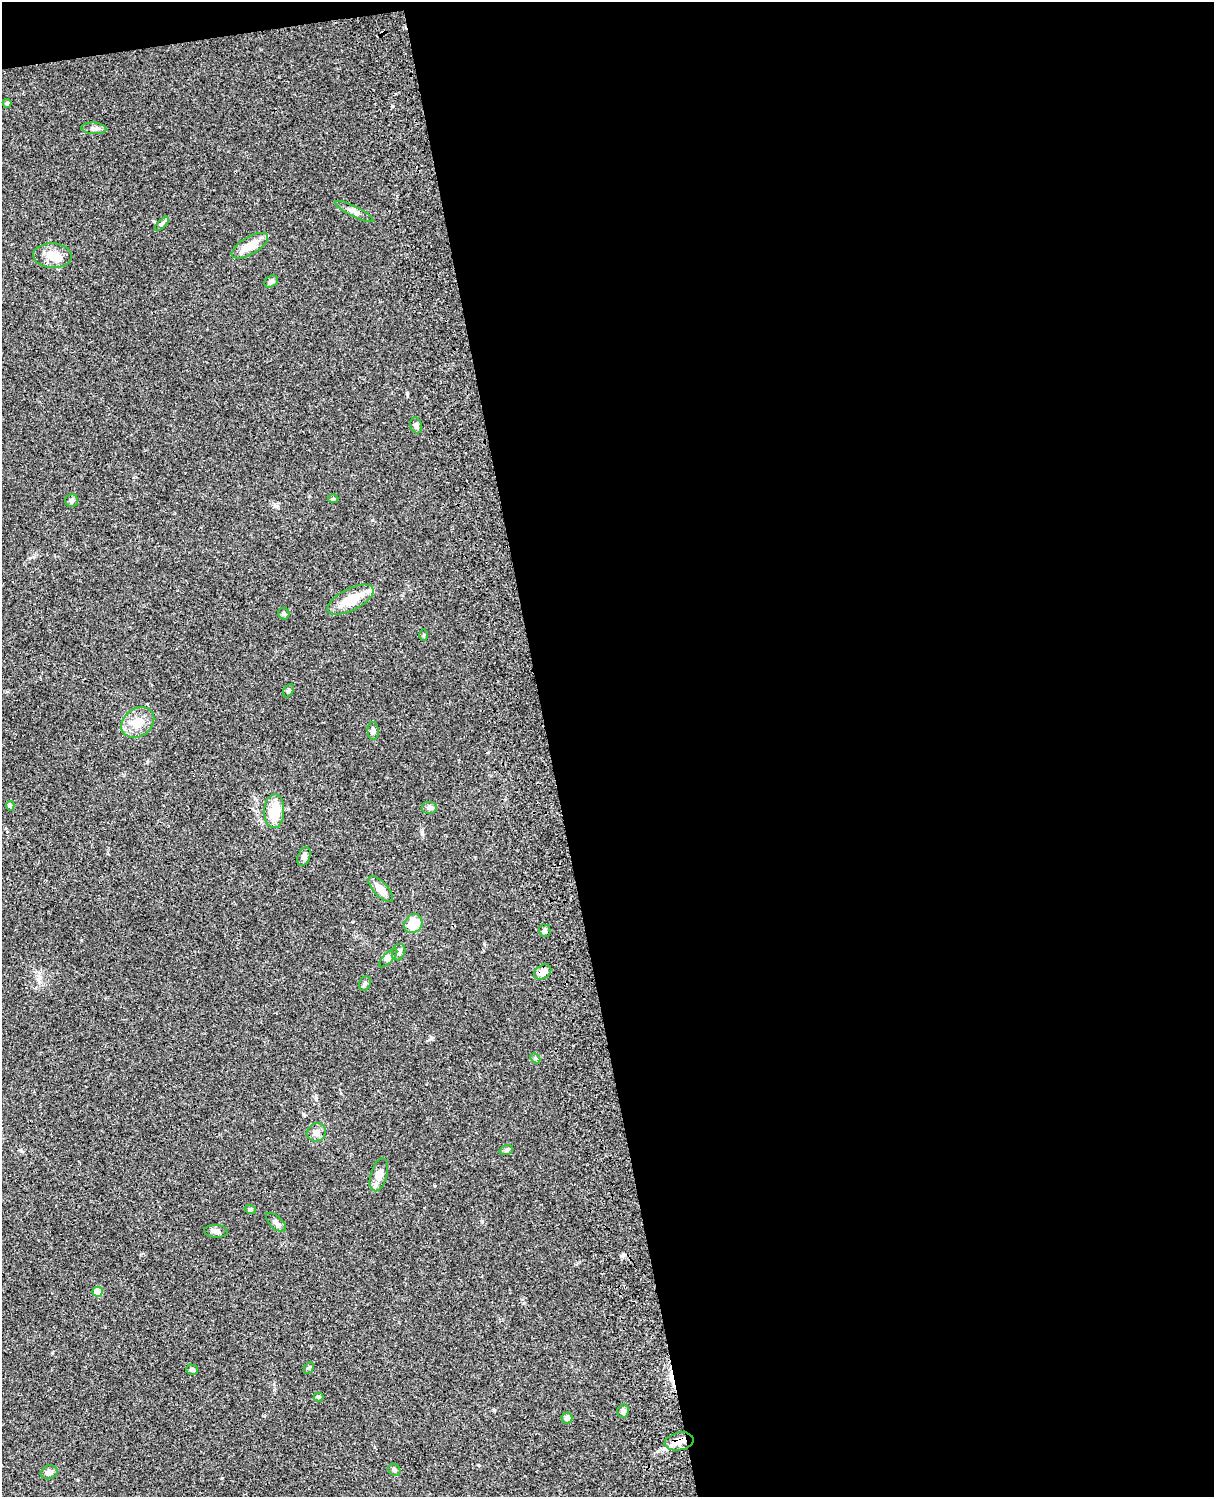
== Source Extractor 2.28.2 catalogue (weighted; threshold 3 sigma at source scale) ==
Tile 4 of 4 x 3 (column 4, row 1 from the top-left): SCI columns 3755-4966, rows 3267-4761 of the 5085 x 4925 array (HDU 1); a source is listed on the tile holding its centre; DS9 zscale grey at full resolution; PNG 1216 x 1499 px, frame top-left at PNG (2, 2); each listed source drawn as its Kron ellipse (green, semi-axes under 4 px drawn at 4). Shown black and unused: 56% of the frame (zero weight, under 3 of 4 exposures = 6% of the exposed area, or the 3 px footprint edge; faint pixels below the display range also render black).
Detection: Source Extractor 2.28.2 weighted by HDU 2 'WHT'; one run over the whole footprint, this tile lists its part. Background 0.0895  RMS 0.0062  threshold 0.0278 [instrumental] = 3 sigma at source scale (4.5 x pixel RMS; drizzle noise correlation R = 1.50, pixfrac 1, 0.05/0.05 arcsec/px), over >= 5 px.
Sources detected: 45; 2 inside a brighter listed object's ellipse — not listed separately; the other 43 listed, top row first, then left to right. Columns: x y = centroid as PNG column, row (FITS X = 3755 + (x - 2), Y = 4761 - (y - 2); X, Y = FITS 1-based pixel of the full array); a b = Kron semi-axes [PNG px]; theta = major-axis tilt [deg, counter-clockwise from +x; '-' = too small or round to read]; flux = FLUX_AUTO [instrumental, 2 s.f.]
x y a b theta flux
7 103 4 4 - 1.1
94 128 12 5 -4 2.3
354 211 21 5 -27 3
162 224 9 3 46 1.1
250 246 20 8 30 9.6
52 256 19 12 -3 8.2
271 282 7 5 33 1.7
416 425 8 5 -72 1.9
333 499 5 3 - 0.66
71 501 6 6 - 1.3
350 600 25 11 27 13
284 614 6 5 - 1.2
424 635 6 3 89 0.56
288 691 7 5 62 1.1
138 722 18 14 38 8.5
373 731 9 5 -85 1.7
10 806 5 4 - 0.93
430 807 8 6 0 1.8
274 811 17 10 88 14
304 857 9 6 67 2.3
381 889 16 7 -47 6.1
413 924 10 8 48 11
545 931 6 5 - 1.5
399 952 8 6 66 2
388 958 12 5 45 2
543 972 9 6 34 5.1
365 984 7 5 67 1.3
535 1058 6 4 -44 0.83
316 1132 10 8 35 3
506 1150 7 5 18 1.2
379 1175 17 8 74 4.5
250 1209 6 3 -19 0.66
276 1222 12 6 -43 2.6
216 1231 12 6 -3 2.7
97 1292 5 5 - 9.9
309 1368 6 4 61 0.88
192 1370 6 5 - 1.3
319 1397 5 4 - 0.88
623 1411 6 6 - 1.8
567 1418 5 5 - 2.7
679 1441 14 9 11 6
394 1470 6 5 - 1.1
49 1472 9 7 22 3
Overlapping masked pixels (flux is a lower limit): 2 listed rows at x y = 543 972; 679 1441
Unlisted compact peaks at least as high as the median listed source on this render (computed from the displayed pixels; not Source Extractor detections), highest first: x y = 482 1221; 392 106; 431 1038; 276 506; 422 834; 494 1410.